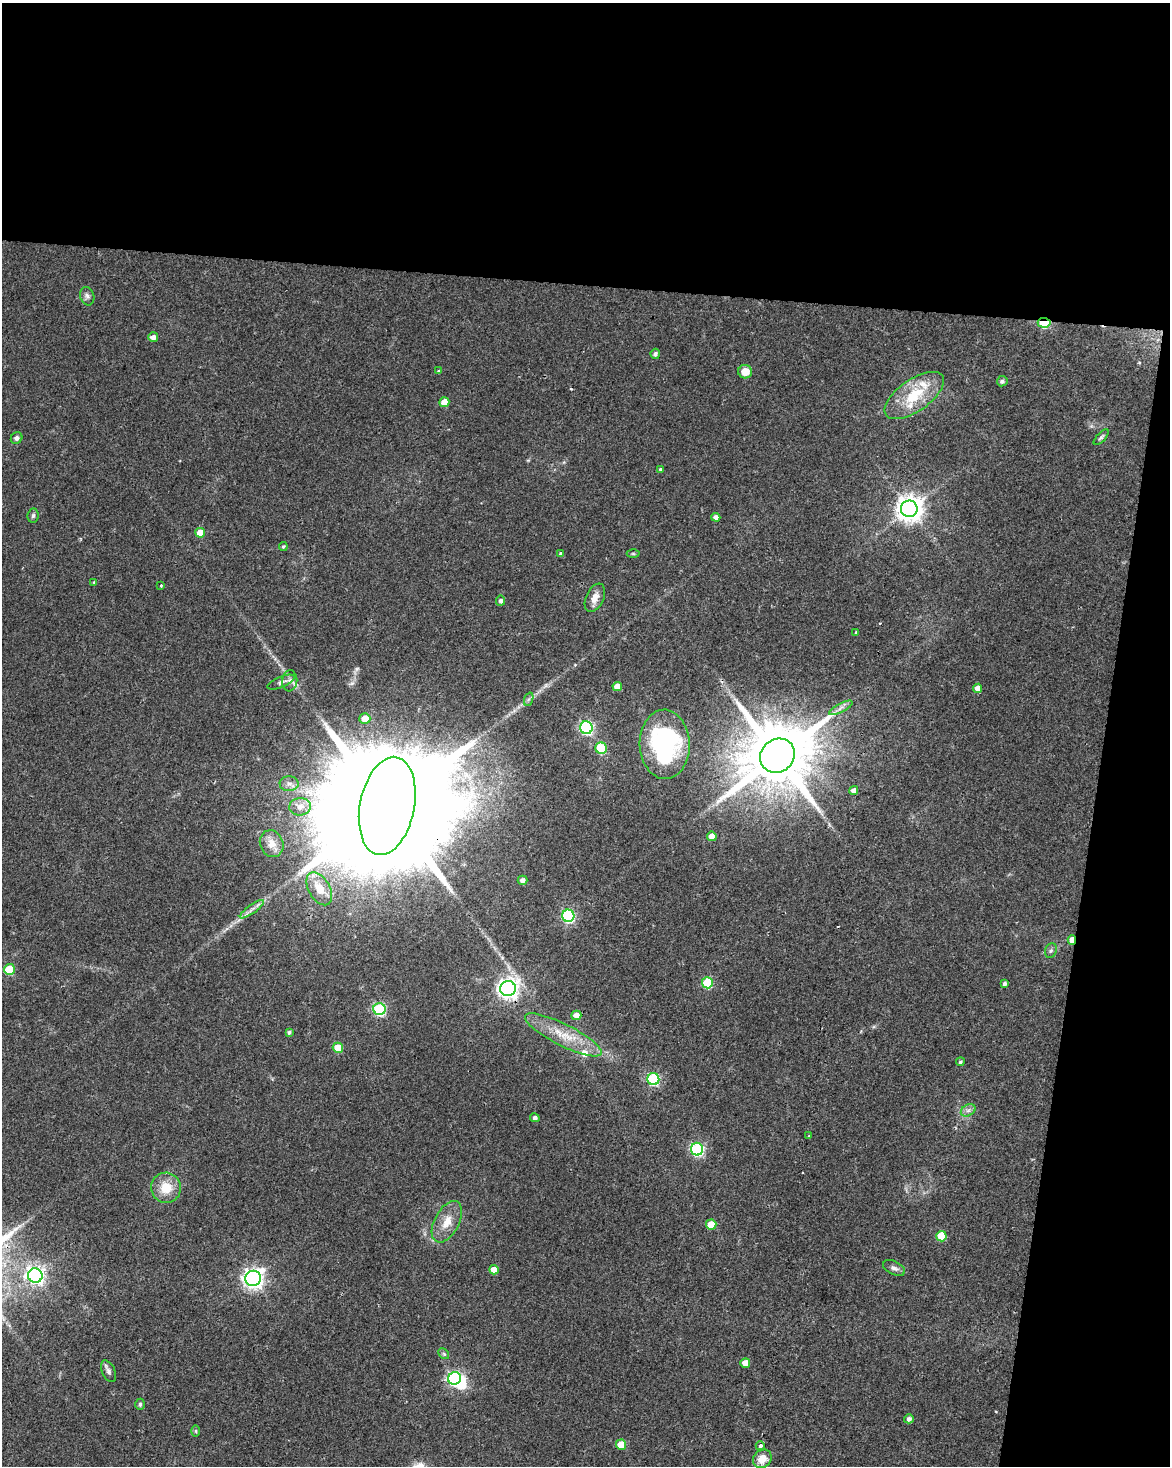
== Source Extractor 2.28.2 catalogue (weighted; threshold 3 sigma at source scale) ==
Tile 4 of 4 x 3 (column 4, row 1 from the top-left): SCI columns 3510-4677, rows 3211-4674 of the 4677 x 4900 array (HDU 1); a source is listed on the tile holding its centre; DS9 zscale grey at full resolution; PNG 1172 x 1468 px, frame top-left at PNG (2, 3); each listed source drawn as its Kron ellipse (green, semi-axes under 4 px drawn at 4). Shown black and unused: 25% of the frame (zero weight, under 2 of 3 exposures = <1% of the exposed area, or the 3 px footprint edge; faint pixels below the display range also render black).
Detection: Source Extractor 2.28.2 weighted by HDU 2 'WHT'; one run over the whole footprint, this tile lists its part. Background 0.0368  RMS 0.0047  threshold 0.0212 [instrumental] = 3 sigma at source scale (4.5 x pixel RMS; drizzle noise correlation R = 1.50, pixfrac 1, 0.0396/0.0396 arcsec/px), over >= 5 px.
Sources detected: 84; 1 inside a brighter object's white glare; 1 cosmic-ray / hot-pixel residue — neither listed nor drawn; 2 inside a brighter listed object's ellipse — not listed separately; the other 80 listed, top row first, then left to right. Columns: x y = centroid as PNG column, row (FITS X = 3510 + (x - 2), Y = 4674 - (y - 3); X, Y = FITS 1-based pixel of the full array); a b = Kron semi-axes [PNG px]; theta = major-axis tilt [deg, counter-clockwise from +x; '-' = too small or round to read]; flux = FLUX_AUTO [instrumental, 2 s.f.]
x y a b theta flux
87 296 9 7 -72 1.6
1044 323 6 4 -3 33
153 337 5 5 - 2.4
655 354 5 4 - 1.4
439 371 4 4 - 0.57
745 372 7 7 - 6
1002 381 5 5 - 1.2
914 396 34 16 35 20
444 402 5 5 - 7.7
1101 437 10 4 47 1
17 438 6 5 - 1.5
660 469 4 4 - 0.62
909 509 8 8 - 520
33 516 7 5 83 1.1
716 517 4 4 - 2.3
200 533 5 5 - 7.4
283 546 4 4 - 0.68
561 554 4 3 - 1.5
633 554 6 4 -1 0.65
94 582 4 4 - 0.47
161 585 3 3 - 1.6
595 598 15 8 65 4.5
501 601 5 4 - 1.4
856 632 3 3 - 0.4
290 681 10 7 83 2.3
281 682 14 5 23 1.8
617 686 5 4 - 4
978 688 4 4 - 4
529 699 7 4 70 0.97
841 708 13 4 28 2
365 719 5 5 - 5.2
586 728 6 6 - 77
665 744 34 25 -88 70
601 748 6 5 - 23
777 756 18 16 41 4900
289 784 9 7 2 2.1
854 790 4 4 - 3.3
387 806 50 27 79 35000
300 807 11 9 8 3.8
712 836 5 5 - 5.1
272 844 14 11 -67 4.7
522 880 5 4 - 2.1
319 889 18 10 -60 9.4
252 909 14 4 36 2.3
568 916 6 6 - 66
1072 940 5 4 - 5.4
1051 951 7 5 68 1.2
9 969 5 5 - 21
707 983 5 5 - 26
1004 984 3 3 - 1.2
508 989 8 7 - 280
379 1009 6 6 - 50
576 1015 5 4 - 4.5
289 1032 4 4 - 0.87
563 1035 43 10 -27 14
338 1048 5 5 - 12
960 1062 4 4 - 0.75
653 1079 6 6 - 53
968 1110 8 5 29 1.6
535 1118 5 4 - 1.5
809 1136 3 2 - 0.57
697 1149 6 6 - 68
166 1188 15 15 - 10
447 1222 22 12 62 7.8
711 1225 5 5 - 10
941 1236 5 5 - 15
894 1268 12 6 -26 1.9
494 1270 5 4 - 4.7
35 1276 7 7 - 170
253 1278 8 7 - 250
444 1354 6 4 -44 0.77
745 1363 5 5 - 4.9
108 1371 11 6 -65 1.8
454 1378 6 6 - 88
140 1404 6 4 89 0.9
909 1419 5 4 - 1.5
196 1431 6 4 -89 0.73
621 1445 5 5 - 9.2
760 1446 4 4 - 1.6
762 1459 10 8 45 6.1
Overlapping masked pixels (flux is a lower limit): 3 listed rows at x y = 1044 323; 387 806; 1072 940